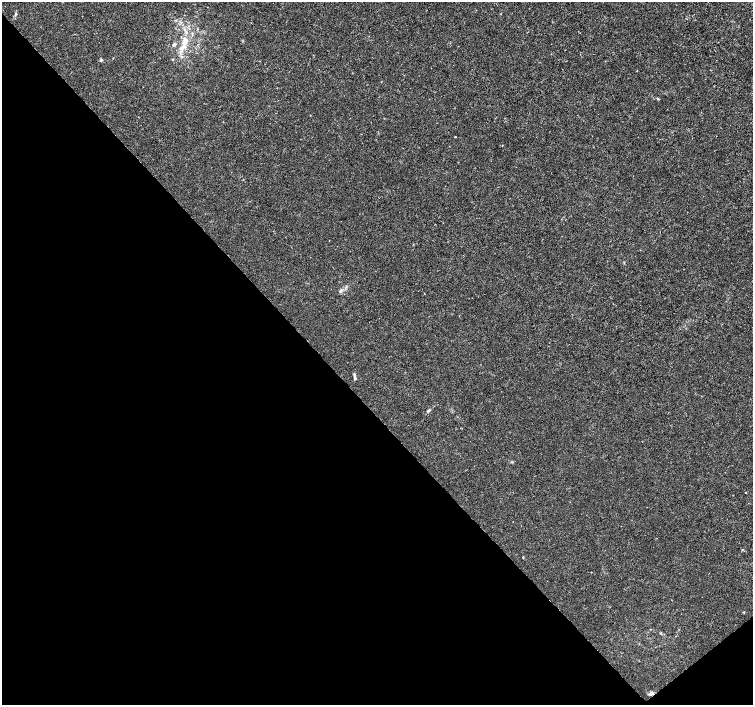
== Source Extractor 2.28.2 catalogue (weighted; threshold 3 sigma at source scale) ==
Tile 14 of 4 x 4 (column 2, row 4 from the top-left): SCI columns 1508-3008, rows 210-1614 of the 6012 x 5974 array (HDU 1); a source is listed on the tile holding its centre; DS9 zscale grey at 2 x 2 block average (1 PNG px = mean of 2 x 2 image px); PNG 755 x 707 px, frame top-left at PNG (2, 2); no overlay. Shown black and unused: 43% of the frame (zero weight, under 3 of 4 exposures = <1% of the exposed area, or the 3 px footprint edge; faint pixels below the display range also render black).
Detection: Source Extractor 2.28.2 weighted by HDU 2 'WHT'; one run over the whole footprint, this tile lists its part. Background 8.57e-04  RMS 0.0013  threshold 0.00599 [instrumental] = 3 sigma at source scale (4.5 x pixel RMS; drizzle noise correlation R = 1.50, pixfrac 1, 0.0396/0.0396 arcsec/px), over >= 5 px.
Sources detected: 12; all 12 listed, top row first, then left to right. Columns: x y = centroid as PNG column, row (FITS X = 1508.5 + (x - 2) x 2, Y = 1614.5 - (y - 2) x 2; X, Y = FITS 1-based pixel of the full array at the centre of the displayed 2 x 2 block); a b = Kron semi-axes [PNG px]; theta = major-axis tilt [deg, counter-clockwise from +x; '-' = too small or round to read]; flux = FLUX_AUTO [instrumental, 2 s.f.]
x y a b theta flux
16 14 4 3 - 0.27
185 41 14 7 73 3.6
174 45 5 3 - 0.53
101 60 3 3 - 0.56
658 99 3 2 - 0.23
340 291 5 4 - 0.58
354 374 5 3 - 0.37
355 378 3 3 - 0.5
428 411 5 3 - 0.52
746 492 2 2 - 0.23
523 557 2 2 - 0.38
651 693 6 4 13 0.88
Overlapping masked pixels (flux is a lower limit): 1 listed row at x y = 651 693
Diffuse or blended objects may show on this block-average render without a row.